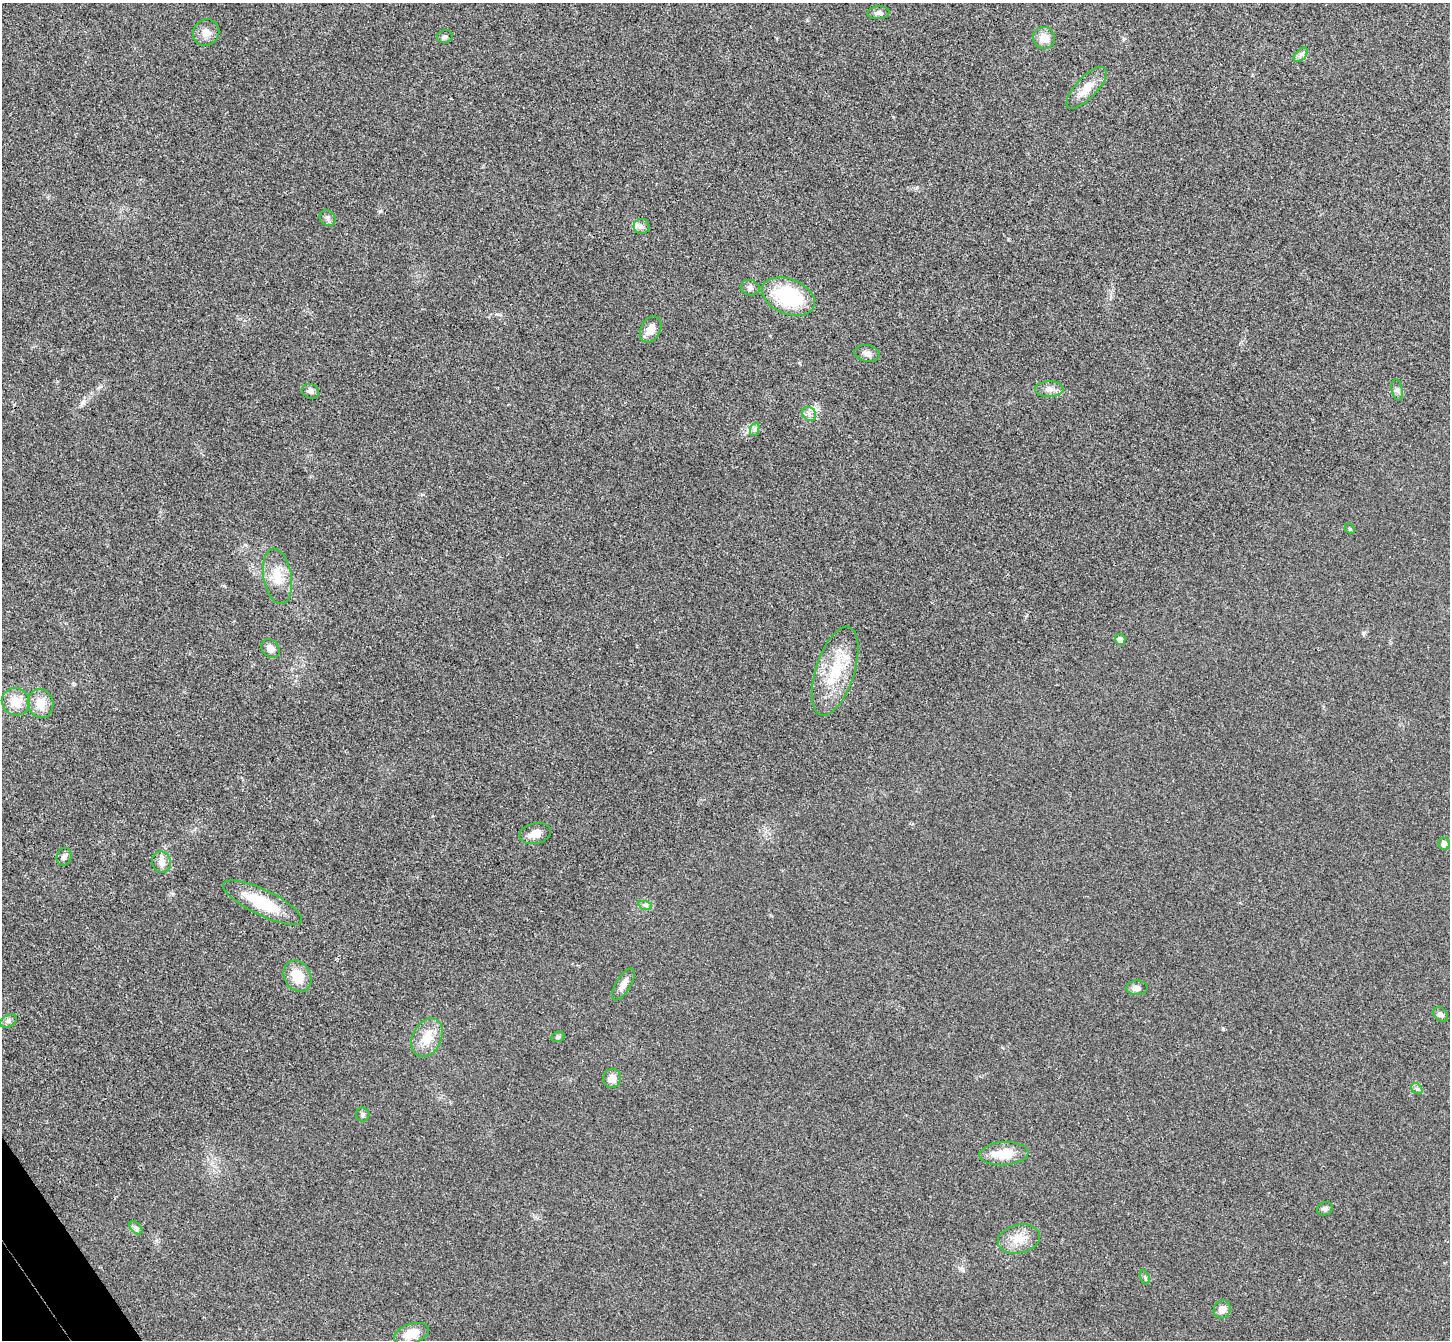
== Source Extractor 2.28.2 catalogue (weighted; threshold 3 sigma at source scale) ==
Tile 7 of 4 x 4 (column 3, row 2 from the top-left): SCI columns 2946-4393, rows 2869-4206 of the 5894 x 5870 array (HDU 1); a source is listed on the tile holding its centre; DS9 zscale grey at full resolution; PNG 1452 x 1342 px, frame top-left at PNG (2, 3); each listed source drawn as its Kron ellipse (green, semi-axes under 4 px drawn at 4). Shown black and unused: <1% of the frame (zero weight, under 3 of 4 exposures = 6% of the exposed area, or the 3 px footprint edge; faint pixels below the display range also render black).
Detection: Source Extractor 2.28.2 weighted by HDU 2 'WHT'; one run over the whole footprint, this tile lists its part. Background 0.0249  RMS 0.0047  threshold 0.0209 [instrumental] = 3 sigma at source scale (4.5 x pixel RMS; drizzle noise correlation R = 1.50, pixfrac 1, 0.05/0.05 arcsec/px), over >= 5 px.
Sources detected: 47; all 47 listed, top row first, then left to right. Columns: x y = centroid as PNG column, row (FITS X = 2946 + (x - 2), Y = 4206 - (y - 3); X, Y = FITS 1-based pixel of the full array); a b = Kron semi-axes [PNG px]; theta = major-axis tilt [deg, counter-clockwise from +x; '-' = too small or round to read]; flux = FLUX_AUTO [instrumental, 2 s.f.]
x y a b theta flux
878 13 11 6 5 1.7
206 32 14 12 48 4.1
445 37 8 6 13 1.1
1044 38 11 11 - 5.9
1301 55 8 5 45 1.4
1087 88 27 10 47 7.4
328 218 8 7 - 1.5
642 226 8 7 - 1.8
750 288 9 7 -14 1.6
788 297 28 17 -22 32
651 329 14 10 62 4.6
867 353 13 8 -8 2.4
1049 389 14 8 0 2.9
1397 390 11 5 -78 1.4
310 391 9 7 -25 1.8
809 414 8 6 -47 1.7
755 429 7 4 71 0.95
1350 529 6 4 -43 0.57
278 576 28 14 -80 9.7
1120 639 5 5 - 2
271 649 10 8 -47 2.9
835 671 46 19 72 23
16 702 14 13 - 8
40 703 14 12 -72 7.6
535 834 16 10 10 4.2
1444 844 6 5 - 2.3
64 857 9 7 68 1.8
161 862 10 9 - 3.2
263 903 43 12 -26 21
645 905 7 4 -19 1
298 976 16 13 -61 11
623 985 18 7 59 3.8
1137 988 10 7 1 2.3
1440 1014 8 6 -45 1.4
8 1021 9 5 28 1.5
558 1037 6 5 - 0.83
427 1038 20 14 63 9.4
612 1078 10 8 68 4.2
1417 1089 6 5 - 0.89
363 1115 7 7 - 1.1
1004 1154 24 11 3 11
1325 1209 8 6 20 1.2
136 1228 8 4 -45 1.3
1019 1239 21 14 13 7.9
1145 1277 7 4 -71 0.8
1222 1309 9 8 - 3.5
411 1334 18 9 19 9
Unlisted compact peaks at least as high as the median listed source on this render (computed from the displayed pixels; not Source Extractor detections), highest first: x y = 1223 1029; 380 211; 1363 633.